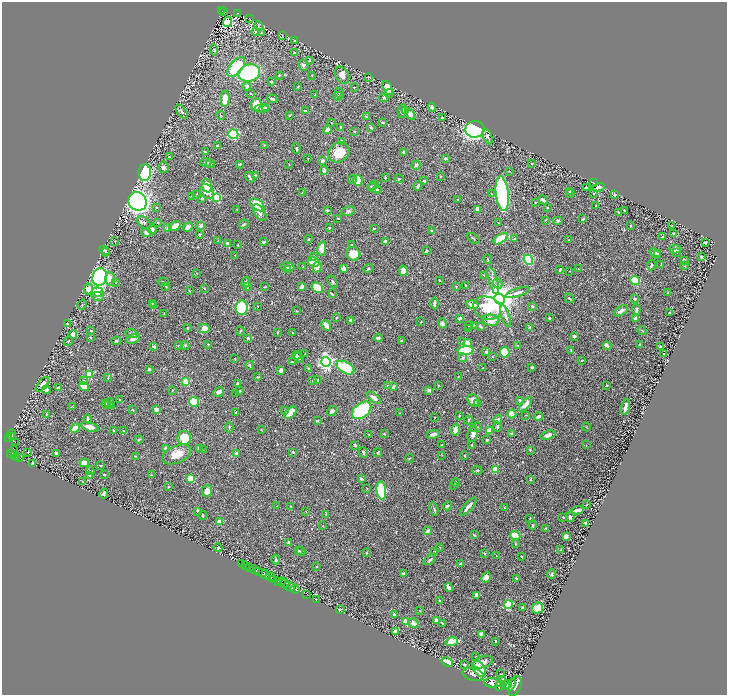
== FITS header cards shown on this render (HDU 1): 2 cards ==
NAXIS1  =                 1449
NAXIS2  =                 1385

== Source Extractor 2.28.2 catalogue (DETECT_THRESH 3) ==
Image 1449 x 1385 px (HDU 1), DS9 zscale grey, zoomed out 1/2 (1 PNG px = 2 x 2 image px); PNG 729 x 697 px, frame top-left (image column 1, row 1385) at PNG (2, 2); each listed source drawn as its Kron ellipse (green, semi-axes under 4 px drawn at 4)
Background 0.523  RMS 0.014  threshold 0.0408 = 3 sigma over >= 5 px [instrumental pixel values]
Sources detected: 612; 35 cannot appear on this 1/2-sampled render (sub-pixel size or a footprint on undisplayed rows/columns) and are neither listed nor drawn; of the other 577, the 500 brightest by FLUX_AUTO listed and drawn (77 fainter detections omitted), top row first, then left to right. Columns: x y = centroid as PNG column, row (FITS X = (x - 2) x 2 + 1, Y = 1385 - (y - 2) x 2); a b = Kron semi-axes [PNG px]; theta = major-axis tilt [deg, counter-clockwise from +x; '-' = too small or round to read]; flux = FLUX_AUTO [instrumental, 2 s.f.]
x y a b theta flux
222 11 3 2 - 69
224 12 2 2 - 19
238 13 4 3 - 100
250 19 2 1 - 1.6
227 22 5 4 - 160
258 26 5 3 - 2.7
255 32 4 3 - 5.8
261 32 4 3 - 3.1
282 36 3 2 - 1.3
295 41 3 2 - 7
214 50 5 3 - 3.3
294 52 2 2 - 1.7
310 61 3 2 - 1.2
303 65 5 5 - 8.2
236 67 12 6 51 140
249 73 11 8 15 280
279 75 2 2 - 1.6
312 75 2 2 - 1.2
342 75 9 6 -62 14
368 77 2 2 - 1.8
271 82 3 2 - 4.4
247 86 4 3 - 7.7
298 87 2 2 - 1.6
354 87 2 2 - 1.2
388 88 7 4 -63 44
339 93 5 3 - 2.9
389 93 4 3 - 4.1
251 94 3 2 - 1.9
315 94 3 2 - 1.4
338 96 4 4 - 3.6
384 98 4 3 - 4.4
225 99 8 4 86 45
272 99 5 3 - 5.6
256 104 6 5 - 35
432 107 4 4 - 7.2
262 108 7 3 0 4.7
265 108 2 2 - 5.9
405 110 4 3 - 2.1
306 111 4 2 - 4
402 111 7 4 81 6.7
182 112 8 4 -52 8.9
410 114 6 4 -58 14
221 115 4 2 - 1.5
289 115 3 3 - 2.3
366 117 3 3 - 2.1
442 118 2 2 - 4.5
331 122 2 1 - 1.7
382 122 4 2 - 3.8
341 128 3 2 - 4.4
371 128 3 2 - 3
475 129 9 8 - 820
327 130 4 2 - 15
355 132 2 2 - 1.5
233 134 5 4 - 200
488 137 8 4 -66 6.7
341 141 3 3 - 2.7
264 145 4 3 - 2.8
217 146 4 2 - 2.7
296 148 5 2 - 5.2
205 151 3 2 - 2.4
339 152 11 9 34 50
404 152 3 3 - 5.7
169 157 3 2 - 3.4
308 158 3 2 - 1.5
445 158 4 3 - 5.6
322 161 4 3 - 11
206 163 5 3 - 8
531 163 2 2 - 1.5
210 164 4 4 - 4.4
240 164 4 3 - 2.6
289 164 2 2 - 1.2
416 165 5 3 - 3.5
163 167 6 5 - 8.2
324 170 5 3 - 5.2
509 171 2 2 - 1.3
145 172 8 6 87 290
255 175 3 3 - 2.3
441 176 2 2 - 1.2
250 177 6 2 -54 4.5
385 177 2 2 - 2.7
352 179 4 3 - 2.9
399 179 5 3 - 2.9
358 181 5 4 - 55
424 181 2 2 - 9.3
593 183 4 2 - 2
373 185 6 3 34 2.9
207 186 7 4 -73 63
418 186 4 2 - 4.9
598 187 6 3 15 11
374 188 7 4 -17 5.3
586 188 2 2 - 7.3
377 189 4 3 - 3
207 192 8 6 -59 16
569 192 3 3 - 2.1
302 193 4 2 - 1.7
502 193 17 6 -83 270
492 194 3 3 - 2
570 194 2 2 - 2.1
593 194 3 3 - 1.4
197 195 4 2 - 2.2
614 195 4 3 - 4.1
192 196 4 3 - 2.1
217 197 3 3 - 140
202 198 2 2 - 8.2
458 199 2 2 - 2.2
543 200 5 3 - 8.5
138 201 9 9 - 1600
536 202 2 2 - 1.4
257 205 8 5 -40 71
596 206 3 2 - 1.3
156 207 3 2 - 1.4
547 208 3 2 - 1.5
237 209 2 2 - 1.4
478 209 3 3 - 23
327 210 3 2 - 3.8
624 210 2 2 - 3.4
348 211 7 4 13 6.3
618 212 2 2 - 2.4
260 213 9 5 -56 13
338 218 3 2 - 1.9
583 219 3 2 - 3.1
546 220 3 2 - 1.4
558 220 5 3 - 3.6
144 222 8 5 -39 7
158 223 3 2 - 2.5
498 223 3 3 - 1.7
244 224 5 3 - 3.7
201 225 4 3 - 7.6
631 225 3 2 - 1.7
671 225 2 2 - 1.2
175 226 6 3 34 19
188 227 5 3 - 29
168 228 2 2 - 35
330 228 3 3 - 2.6
152 229 5 4 - 11
374 229 4 2 - 1.6
432 231 2 2 - 22
146 232 5 4 - 11
673 233 3 2 - 3.1
200 235 3 2 - 3.3
662 237 3 3 - 2.4
473 238 7 2 -39 2.3
309 239 4 3 - 2.1
501 239 8 3 33 98
514 239 3 3 - 3
218 240 3 2 - 1.2
569 240 3 2 - 1.7
115 241 2 2 - 1.8
385 241 3 2 - 11
263 242 4 2 - 3.4
227 243 2 2 - 4.7
705 243 2 2 - 2.9
238 245 2 2 - 2
352 245 2 2 - 2.3
322 248 7 4 82 30
675 249 6 4 -4 16
104 250 5 3 - 4.1
426 251 3 2 - 4.2
105 252 4 3 - 2.5
677 252 3 3 - 2
655 253 6 3 -41 11
353 254 7 6 - 44
657 254 3 3 - 6.2
235 255 4 2 - 1.6
702 256 3 2 - 2.8
314 257 4 3 - 3.3
488 259 5 2 - 2.7
528 260 5 4 - 130
684 260 3 2 - 8
314 262 6 4 -15 82
661 264 3 2 - 1.6
651 265 5 3 - 4.3
685 266 4 2 - 2.1
287 267 7 3 -8 12
303 267 4 2 - 1.4
317 267 5 4 - 11
288 269 4 2 - 7.2
344 269 4 3 - 13
368 269 5 3 - 3.3
560 269 3 2 - 3.9
579 269 3 2 - 2.5
403 271 5 4 - 17
570 271 3 2 - 1.2
196 273 4 2 - 1.5
484 275 2 2 - 1.2
100 277 8 7 - 910
110 279 7 4 -87 17
439 280 2 2 - 1.9
635 280 5 4 - 100
493 281 14 4 -73 16
164 282 6 2 -8 2.2
246 282 5 3 - 4.1
333 282 7 3 -57 5.2
116 283 3 2 - 1.4
498 284 5 4 - 5.4
466 285 3 2 - 1.5
166 286 3 2 - 1.3
247 287 4 3 - 2
264 287 3 2 - 1.5
301 287 3 3 - 7.1
456 287 2 2 - 1.3
317 288 6 5 - 51
88 289 5 4 - 21
204 289 4 3 - 2.2
189 291 4 2 - 1.4
98 292 6 4 -8 57
518 293 12 3 17 10
668 293 3 2 - 1.7
332 294 4 2 - 3.6
97 296 6 3 -11 6.4
569 298 5 2 - 3.3
499 299 5 5 - 7100
635 299 3 2 - 2.7
152 304 3 2 - 2.2
435 304 6 2 89 6.6
472 304 6 4 -12 18
82 305 5 3 - 3.2
153 305 3 2 - 2
258 306 2 1 - 1.5
532 306 3 2 - 3.6
242 308 7 6 - 180
487 308 14 11 -21 110
636 309 5 3 - 8.9
297 311 4 3 - 1.6
621 311 8 4 36 12
164 313 3 3 - 1.8
670 313 3 2 - 5.1
506 316 11 3 -72 8.1
336 317 3 2 - 2.1
460 318 3 2 - 5.3
549 318 2 2 - 3.7
635 318 4 3 - 9.4
491 320 8 5 -13 28
351 321 4 3 - 6.4
421 322 2 2 - 1.7
67 323 2 2 - 1.1
442 323 5 4 - 9.1
326 325 6 3 -57 15
468 325 2 2 - 1.6
474 325 2 2 - 1.4
480 326 4 2 - 3.8
188 328 3 2 - 2.7
204 328 5 4 - 21
529 328 4 2 - 4.5
469 329 3 2 - 1.3
91 330 3 2 - 2.1
642 330 5 3 - 3
240 331 4 2 - 2.1
277 332 4 2 - 2
292 332 2 1 - 1.1
131 333 6 4 -18 4.8
73 334 4 3 - 28
574 336 3 3 - 4.7
90 337 3 2 - 1.3
248 338 3 3 - 5.5
378 338 4 2 - 6.1
133 339 7 4 19 10
68 341 5 3 - 1.9
116 341 5 3 - 2.9
401 341 2 2 - 2.9
462 342 4 3 - 2.3
468 343 4 4 - 19
208 344 2 2 - 2.3
178 345 4 3 - 2.2
185 345 4 4 - 2.8
640 345 3 2 - 3.6
518 346 4 2 - 2.1
607 346 4 2 - 16
154 347 3 2 - 7.2
660 347 3 2 - 5.6
466 350 8 4 3 290
571 350 3 2 - 1.9
486 352 2 2 - 11
505 352 5 4 - 71
305 354 3 2 - 1.3
663 354 3 2 - 1.7
297 355 5 3 - 3.5
492 356 3 2 - 1.7
299 358 6 3 -44 5.9
463 358 4 4 - 5.5
235 359 3 2 - 2
582 360 3 2 - 1.8
292 362 4 3 - 2.6
326 362 5 4 - 730
250 365 4 2 - 2.3
532 367 3 2 - 4.6
345 368 10 5 -31 140
483 368 2 1 - 1.1
149 369 4 3 - 4.7
309 369 4 3 - 4.6
281 370 3 3 - 13
89 374 3 3 - 120
258 377 4 3 - 3.2
458 377 3 2 - 1.2
108 378 3 2 - 2
83 380 3 2 - 1.7
317 380 3 2 - 2.2
313 381 4 4 - 3.3
186 382 4 3 - 55
42 384 9 4 52 15
237 384 3 2 - 5
607 385 2 2 - 1.6
84 386 5 3 - 25
388 386 3 2 - 2.5
438 386 2 2 - 1.6
393 387 4 2 - 8.8
59 388 4 3 - 9.5
46 390 4 3 - 12
172 390 3 2 - 1.8
429 390 2 2 - 23
239 391 2 2 - 6.6
219 392 6 4 29 9.4
236 393 3 2 - 1.3
374 397 8 3 -35 19
120 399 3 2 - 1.2
473 400 6 5 - 16
520 400 3 3 - 4.1
194 402 5 4 - 83
110 403 4 3 - 2.3
477 403 3 2 - 1.6
106 404 5 3 - 3.1
526 404 9 4 51 26
112 405 2 2 - 1.2
73 407 4 1 - 1.1
625 407 8 3 77 17
156 409 3 3 - 16
133 410 3 2 - 3.6
285 410 4 3 - 2.2
362 410 11 7 39 200
332 411 5 3 - 7.2
236 413 2 2 - 2.8
290 413 8 4 44 52
400 413 3 2 - 1.9
46 414 3 3 - 1.4
512 414 4 4 - 40
525 415 3 2 - 1.4
459 416 3 2 - 1.9
538 416 5 3 - 9.6
435 417 2 2 - 1.7
87 419 4 2 - 5.7
498 419 4 4 - 6.1
468 420 4 2 - 3
317 421 2 2 - 3.6
90 427 9 4 -16 22
229 427 5 2 - 2.3
476 427 6 4 20 5.6
497 427 5 3 - 4.2
586 427 4 2 - 1.6
75 428 5 3 - 28
113 430 3 2 - 1.7
261 430 3 2 - 1.6
455 430 6 4 77 19
489 430 3 3 - 19
123 431 3 2 - 1.4
369 434 2 2 - 2.4
384 434 3 2 - 1.7
433 434 7 4 10 12
473 434 8 5 75 14
512 434 4 3 - 4.2
12 435 5 4 - 330
548 435 8 3 18 17
11 437 2 2 - 100
184 438 7 7 - 59
8 439 2 2 - 130
139 440 4 2 - 2.7
487 440 2 2 - 4.4
16 442 2 1 - 29
355 445 3 2 - 4.5
442 445 2 2 - 2.4
472 445 3 3 - 1.5
586 445 3 2 - 1.2
165 448 4 3 - 3.8
199 448 3 3 - 8.2
203 450 2 2 - 1.1
530 450 4 3 - 2
14 451 6 3 -90 370
293 452 4 3 - 3.9
364 452 6 3 -66 3.2
28 453 2 1 - 3.7
56 453 4 3 - 5.4
377 453 4 3 - 3
10 454 2 2 - 240
177 454 15 8 23 36
237 454 3 3 - 11
15 455 3 2 - 53
442 455 3 2 - 1.3
136 456 3 2 - 2.4
465 456 2 2 - 2.6
17 457 2 1 - 75
19 458 2 1 - 25
409 458 4 2 - 1.8
84 463 4 4 - 18
33 464 4 3 - 2.7
101 465 4 2 - 1.9
495 469 4 3 - 64
477 470 5 3 - 3.2
90 471 4 3 - 2.7
89 475 3 3 - 5
104 475 2 2 - 2.2
151 475 3 2 - 2
361 478 4 2 - 5.8
191 479 4 4 - 51
531 479 4 3 - 2.6
82 482 3 2 - 1.3
456 482 4 4 - 2.9
454 485 3 2 - 1.4
169 487 2 2 - 1.9
367 488 2 1 - 1.1
381 490 9 5 -83 180
207 491 5 5 - 20
104 493 5 3 - 4.1
587 505 2 2 - 1.7
277 506 3 2 - 1.2
291 506 3 2 - 1.4
447 506 5 3 - 3.9
468 506 11 3 49 14
504 508 3 3 - 1.6
434 509 7 3 -74 4
578 510 6 2 8 10
306 511 3 2 - 1.2
198 512 4 3 - 4.8
326 514 3 2 - 1.5
203 515 4 2 - 3.2
563 517 4 2 - 2.4
570 517 5 4 - 6.2
530 518 4 2 - 1.3
220 522 2 2 - 39
586 524 4 2 - 11
533 525 4 3 - 2.7
323 526 3 3 - 1.7
546 528 3 2 - 2.6
428 531 4 3 - 8.3
474 535 4 3 - 2.5
515 536 5 3 - 84
566 536 3 3 - 13
289 542 3 3 - 5.5
516 544 3 3 - 1.8
440 547 2 2 - 1.5
218 548 4 3 - 5
561 549 4 3 - 2.4
298 550 3 2 - 2.1
301 551 5 3 - 3.6
435 551 2 2 - 1.3
366 553 3 3 - 2.5
485 553 2 2 - 3.8
497 556 4 2 - 1.8
521 557 2 2 - 5.6
276 560 4 2 - 3.5
430 560 7 3 35 5.2
241 564 2 1 - 31
460 564 4 3 - 4.8
246 565 2 1 - 110
249 567 3 2 - 180
316 567 2 2 - 3.4
254 570 5 2 - 810
258 572 2 2 - 330
404 573 3 2 - 4.9
264 574 7 3 -36 1900
551 574 5 3 - 4
270 577 5 3 - 760
486 578 5 4 - 16
516 578 3 2 - 3.6
273 579 3 1 - 280
278 581 3 3 - 480
282 581 4 2 - 400
284 583 5 2 - 380
289 586 6 2 -22 1100
449 588 4 2 - 15
295 589 4 2 - 1200
306 594 3 1 - 43
477 595 3 2 - 20
316 600 2 1 - 12
439 601 4 3 - 2.6
508 605 4 3 - 120
522 608 4 2 - 5.7
538 608 6 5 - 39
340 610 4 2 - 2
419 610 3 2 - 1.4
394 614 4 4 - 3.9
436 620 3 3 - 11
406 621 4 3 - 25
413 623 5 4 - 11
442 623 4 2 - 2.6
395 632 4 4 - 19
481 634 4 3 - 6
496 641 2 2 - 3.5
452 642 6 3 15 73
476 657 3 2 - 1.2
447 662 6 3 -24 57
483 662 10 5 17 17
464 664 3 3 - 3.4
479 669 9 5 -58 76
473 674 11 6 -14 12
501 674 2 2 - 1.4
503 679 2 1 - 1.5
492 683 8 5 -4 3300
499 685 5 3 - 1800
507 685 5 4 - 1400
511 685 6 2 57 1000
515 686 10 5 70 2800
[77 fainter detections neither listed nor drawn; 35 sub-pixel or undisplayed-footprint detections neither listed nor drawn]